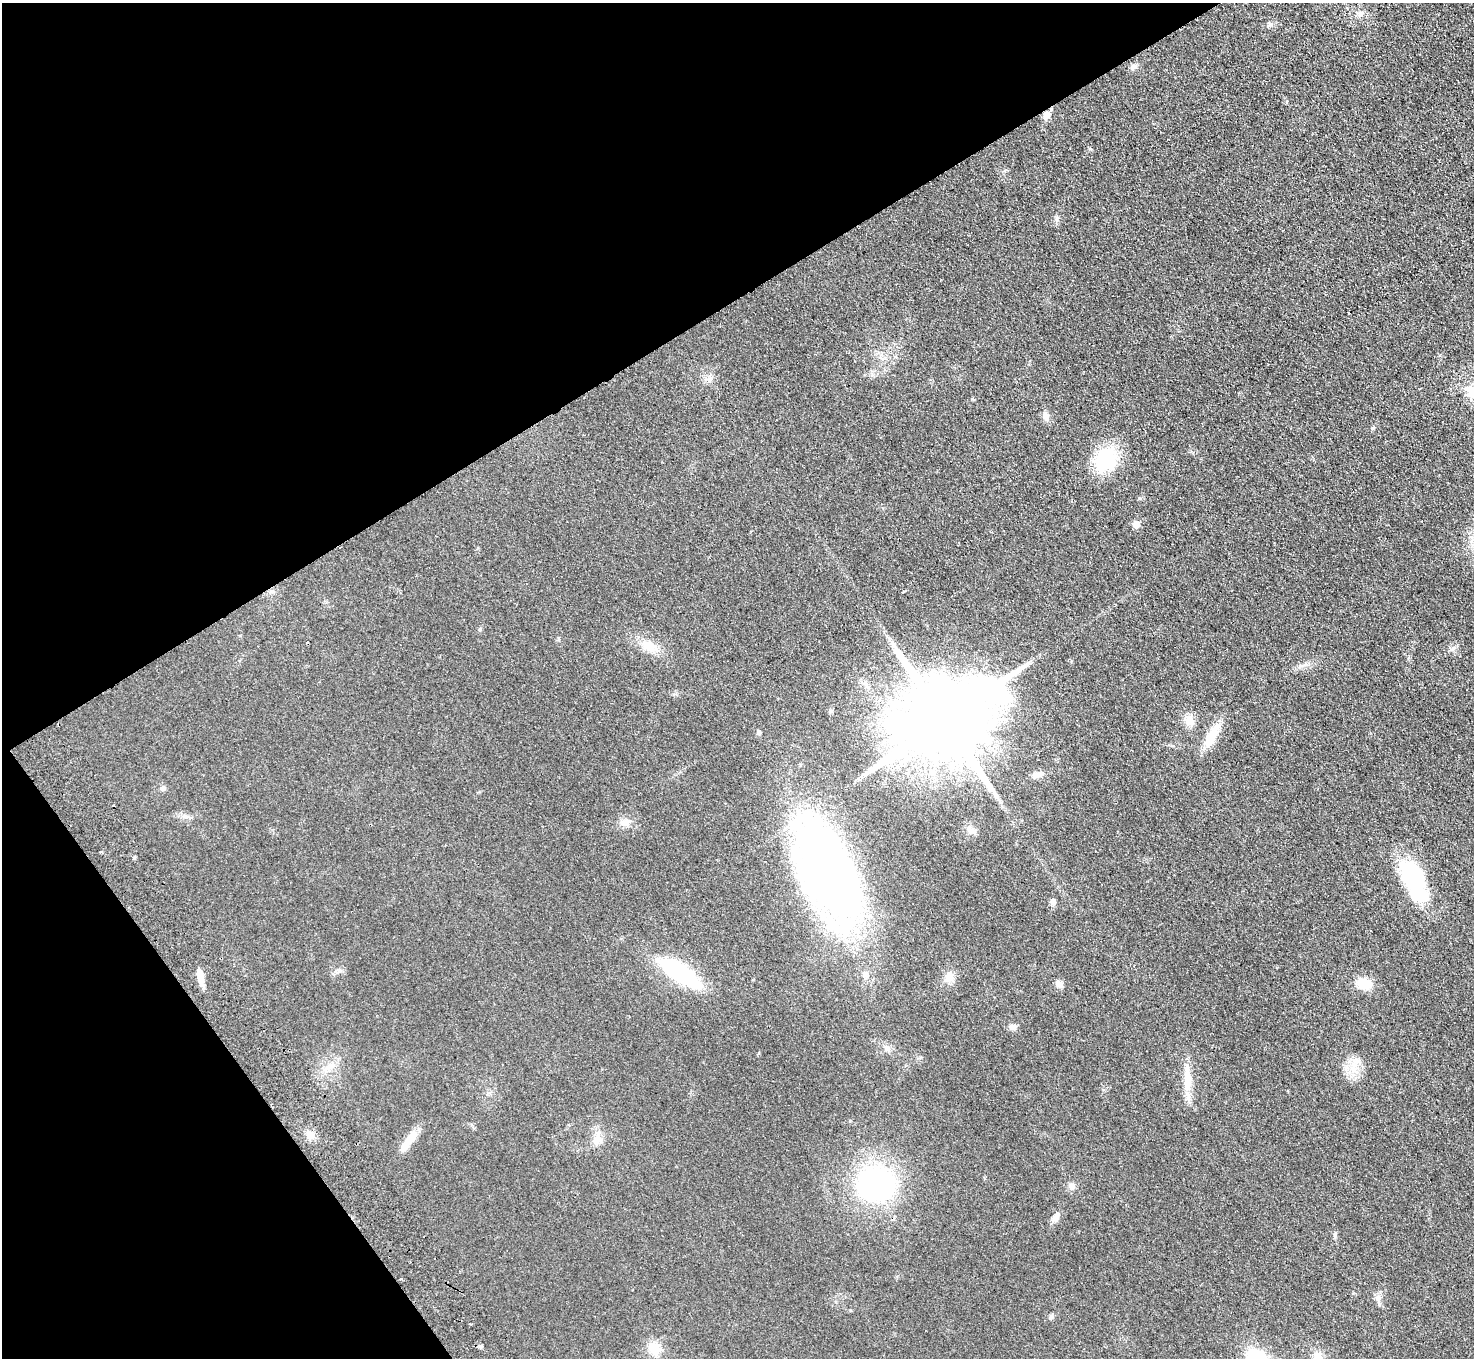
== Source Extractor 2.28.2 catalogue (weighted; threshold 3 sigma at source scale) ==
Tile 5 of 4 x 4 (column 1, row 2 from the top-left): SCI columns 50-1521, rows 2907-4262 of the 5984 x 5950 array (HDU 1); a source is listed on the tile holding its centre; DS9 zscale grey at full resolution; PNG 1476 x 1360 px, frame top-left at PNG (2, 3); no overlay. Shown black and unused: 30% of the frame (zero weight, under 2 of 3 exposures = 3% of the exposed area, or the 3 px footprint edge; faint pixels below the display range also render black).
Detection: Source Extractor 2.28.2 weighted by HDU 2 'WHT'; one run over the whole footprint, this tile lists its part. Background 0.0733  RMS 0.01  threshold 0.0457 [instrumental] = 3 sigma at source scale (4.5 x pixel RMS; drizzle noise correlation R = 1.50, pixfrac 1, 0.05/0.05 arcsec/px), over >= 5 px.
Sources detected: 50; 2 inside a brighter object's white glare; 1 cosmic-ray / hot-pixel residue — not listed; the other 47 listed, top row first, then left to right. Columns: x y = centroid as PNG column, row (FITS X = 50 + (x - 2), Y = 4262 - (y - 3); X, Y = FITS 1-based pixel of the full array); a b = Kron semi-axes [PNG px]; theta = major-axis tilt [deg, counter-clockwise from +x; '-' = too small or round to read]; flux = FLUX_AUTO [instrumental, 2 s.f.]
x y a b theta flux
1360 14 7 6 - 2.9
1133 67 10 7 53 3.2
1046 115 9 8 - 7.1
1348 313 3 2 - 1.7
1472 393 15 10 -35 19
1046 416 10 8 -84 5
1105 459 21 18 68 65
1136 524 6 5 - 13
903 592 5 3 - 5.2
307 643 3 2 - 1.1
652 649 18 14 7 13
1452 649 9 4 35 2.6
944 720 30 19 31 22000
1189 720 15 12 -56 8.8
759 732 6 5 - 1.7
1212 735 35 11 63 22
1038 774 16 8 15 5.6
163 788 7 6 - 2.5
185 816 6 6 - 2.6
625 822 14 8 10 6.4
971 831 14 8 -28 5
827 871 82 37 -65 750
1410 875 44 23 -68 62
1053 902 9 7 -82 3.5
680 973 39 14 -35 110
200 976 19 6 -76 11
949 977 13 11 -84 8.2
1059 984 10 7 -41 4.9
1364 984 14 11 -14 20
1013 1027 9 8 - 4.1
887 1048 9 6 1 3.5
329 1067 9 8 - 5.9
1353 1067 18 8 75 12
1187 1079 39 9 -88 19
310 1134 12 8 -54 6.6
410 1139 30 9 50 14
597 1140 16 9 73 8.6
876 1184 27 22 10 240
1071 1186 9 8 - 4.7
1056 1217 15 7 74 4.9
1335 1234 7 5 -72 1.9
401 1279 3 3 - 1.1
1378 1298 9 8 - 4.3
1051 1317 7 5 44 2
480 1346 5 4 - 2.1
654 1348 17 14 -49 16
1318 1356 13 12 - 7.7
Overlapping masked pixels (flux is a lower limit): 1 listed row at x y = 1046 115
Isophote crosses this tile's border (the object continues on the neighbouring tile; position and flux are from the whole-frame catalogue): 1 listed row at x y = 1472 393
Unlisted compact peaks at least as high as the median listed source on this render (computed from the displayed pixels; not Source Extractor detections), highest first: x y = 972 399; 1372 428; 1090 149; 480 629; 1057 219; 134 858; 1270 24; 759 1053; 1139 498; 831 711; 850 1121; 339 970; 1004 171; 1353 1293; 1408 659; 673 694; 558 638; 709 380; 101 852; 471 1324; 1439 355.